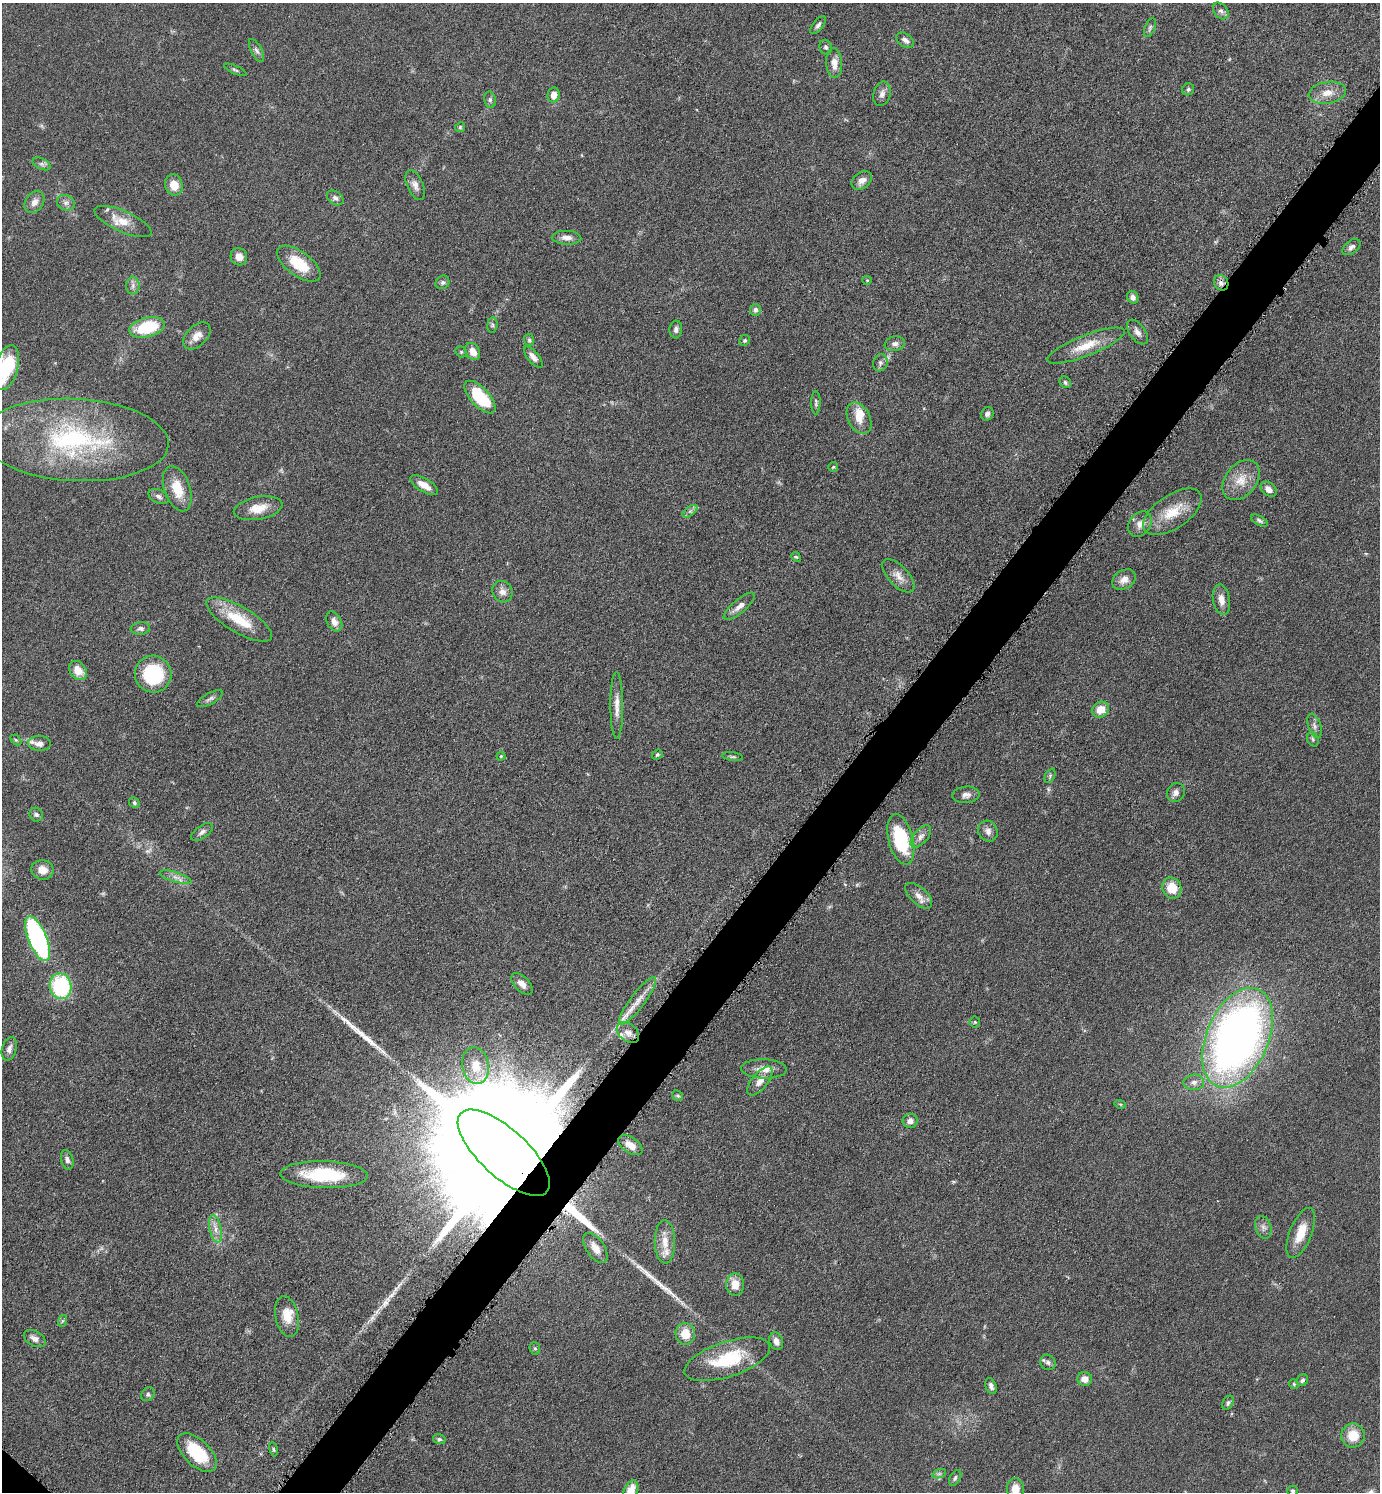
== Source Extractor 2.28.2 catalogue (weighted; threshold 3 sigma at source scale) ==
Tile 10 of 4 x 4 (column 2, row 3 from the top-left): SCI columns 1540-2917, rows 1497-2986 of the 5975 x 5973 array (HDU 1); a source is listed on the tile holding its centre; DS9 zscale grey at full resolution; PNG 1382 x 1494 px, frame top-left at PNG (2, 3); each listed source drawn as its Kron ellipse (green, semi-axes under 4 px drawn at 4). Shown black and unused: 4% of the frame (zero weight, under 4 of 8 exposures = <1% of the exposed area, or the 3 px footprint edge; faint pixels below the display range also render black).
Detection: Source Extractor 2.28.2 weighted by HDU 2 'WHT'; one run over the whole footprint, this tile lists its part. Background 0.0485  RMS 0.004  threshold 0.0165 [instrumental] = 3 sigma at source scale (4.09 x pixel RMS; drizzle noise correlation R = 1.36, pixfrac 0.8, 0.05/0.05 arcsec/px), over >= 5 px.
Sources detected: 156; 2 too faint to see at this stretch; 4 long thin detections or spike segments (spike, bleed or trail) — neither listed nor drawn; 5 inside a brighter listed object's ellipse — not listed separately; the other 145 listed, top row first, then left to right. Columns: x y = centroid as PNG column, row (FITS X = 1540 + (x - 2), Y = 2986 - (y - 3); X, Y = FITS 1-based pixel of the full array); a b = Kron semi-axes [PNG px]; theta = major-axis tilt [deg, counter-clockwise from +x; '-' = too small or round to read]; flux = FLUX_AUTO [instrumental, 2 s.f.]
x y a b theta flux
1221 11 9 6 -50 1.4
818 25 11 5 51 1.1
1150 28 10 5 66 0.97
905 40 10 6 -33 1.6
826 47 7 6 - 0.97
257 51 13 5 -62 1.3
834 63 15 8 -85 3.7
235 70 12 4 -24 0.83
1188 89 6 5 - 0.79
1327 93 19 10 9 4.7
882 94 12 8 74 2.1
554 95 7 6 - 3.1
490 100 8 6 -77 0.89
460 127 5 4 - 0.46
42 164 9 5 -27 1.2
862 180 11 8 37 2.9
174 185 11 9 -72 4.9
415 185 16 8 -67 2.3
335 198 9 6 -36 1.3
34 202 12 9 56 2.7
66 203 9 7 -23 1.7
123 222 31 10 -24 6.4
567 238 14 7 -2 2.3
1351 247 10 6 38 1.5
239 257 9 8 - 2.8
299 264 25 12 -36 11
867 280 4 4 - 0.4
442 282 7 6 - 1
1221 283 8 6 -55 1.7
133 286 9 6 89 1.5
1133 297 6 5 - 1.5
755 310 6 5 - 1.1
492 325 8 5 83 0.76
147 327 18 9 15 21
676 329 9 6 86 1.2
1137 332 14 8 -54 2.2
197 336 16 10 45 3.4
529 340 6 5 - 0.65
745 340 6 5 - 0.69
895 344 10 7 10 1.5
1086 346 41 10 21 8.6
473 351 9 7 -59 3.9
461 352 6 5 - 0.53
533 357 13 5 -50 2.2
880 363 9 7 70 1.2
7 367 23 11 75 25
1065 382 6 5 - 0.75
480 397 20 9 -47 21
816 403 12 4 89 0.89
987 414 7 6 - 1.3
859 418 17 11 -63 4.3
75 440 94 41 -3 66
833 467 5 4 - 0.5
1241 480 22 15 51 6.9
424 485 16 6 -31 3.9
177 489 23 13 -71 8.8
1269 489 9 6 -41 2.3
159 496 11 6 -27 1.4
258 508 25 11 11 6.2
690 511 8 4 36 1.2
1172 512 33 16 34 11
1259 521 9 4 -28 0.93
1140 524 14 10 52 3
796 557 5 4 - 0.46
898 576 21 10 -46 3.6
1124 580 13 9 30 3.1
502 592 11 9 -56 2.6
1221 600 15 8 -79 3.5
739 606 19 6 40 2.7
239 619 37 13 -30 14
334 621 10 7 -59 2.4
140 629 10 6 7 1.4
78 670 10 8 -52 5.2
153 674 18 18 - 25
210 699 14 5 28 1.3
617 705 33 6 -90 3.9
1101 710 9 7 34 4.8
1314 726 12 6 -71 1.6
1313 739 7 5 -70 0.82
16 740 6 4 -44 0.49
39 743 11 7 -2 2.8
657 754 6 4 36 0.6
501 756 4 4 - 0.41
733 757 10 3 -7 0.67
1050 776 7 4 66 0.71
1176 793 10 8 62 1.8
966 795 13 8 4 2.1
134 803 6 5 - 0.64
36 815 7 6 - 0.94
988 831 11 9 -56 1.9
202 832 12 6 35 1.4
921 836 13 7 49 2.2
901 839 26 12 -76 25
42 870 11 9 -12 3.7
176 877 16 5 -17 2
1172 888 11 9 -67 7.3
919 896 16 8 -42 2.9
37 939 24 9 -68 80
522 984 13 7 -45 2.7
61 986 13 10 -79 33
638 1001 29 7 53 5.1
975 1022 5 5 - 0.46
628 1033 13 8 -40 2.6
1238 1038 52 31 67 270
9 1049 12 7 73 1.9
476 1066 18 13 -80 7.8
764 1069 23 9 -2 4.6
760 1081 17 8 52 3.6
1194 1082 10 8 5 2
678 1096 6 5 - 0.61
1120 1104 6 3 -17 0.47
910 1121 7 7 - 2
630 1145 14 7 -34 3.6
504 1153 58 24 -42 42000
67 1160 10 6 -75 1.3
324 1175 44 13 -1 23
1263 1227 11 7 -74 1.7
215 1229 14 6 -77 2.6
1301 1233 27 11 68 7.7
665 1242 22 10 -89 5.1
595 1248 17 9 -55 4.1
735 1285 11 9 -89 4.9
287 1317 20 11 -78 5.6
62 1321 6 4 71 0.49
685 1334 11 10 - 6.2
35 1338 12 7 -29 1.9
776 1341 9 6 -69 2.1
535 1348 6 5 - 0.67
727 1359 45 17 18 22
1048 1362 8 7 - 1.4
1085 1379 7 6 - 3.2
1302 1380 6 5 - 0.94
1294 1384 5 4 - 0.48
991 1386 8 5 -70 1.4
148 1394 7 6 - 0.93
1228 1403 7 5 62 0.86
1353 1435 12 12 - 7.6
439 1439 6 5 - 0.64
274 1449 7 3 -80 0.54
197 1452 24 13 -44 17
939 1474 7 4 19 0.81
955 1478 8 5 60 0.84
1015 1489 11 8 -88 4.8
631 1491 11 6 69 5.4
1293 1491 5 5 - 0.74
Overlapping masked pixels (flux is a lower limit): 2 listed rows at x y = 1221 283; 504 1153
Isophote crosses this tile's border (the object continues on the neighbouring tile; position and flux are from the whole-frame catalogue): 4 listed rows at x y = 7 367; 37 939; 1015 1489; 631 1491